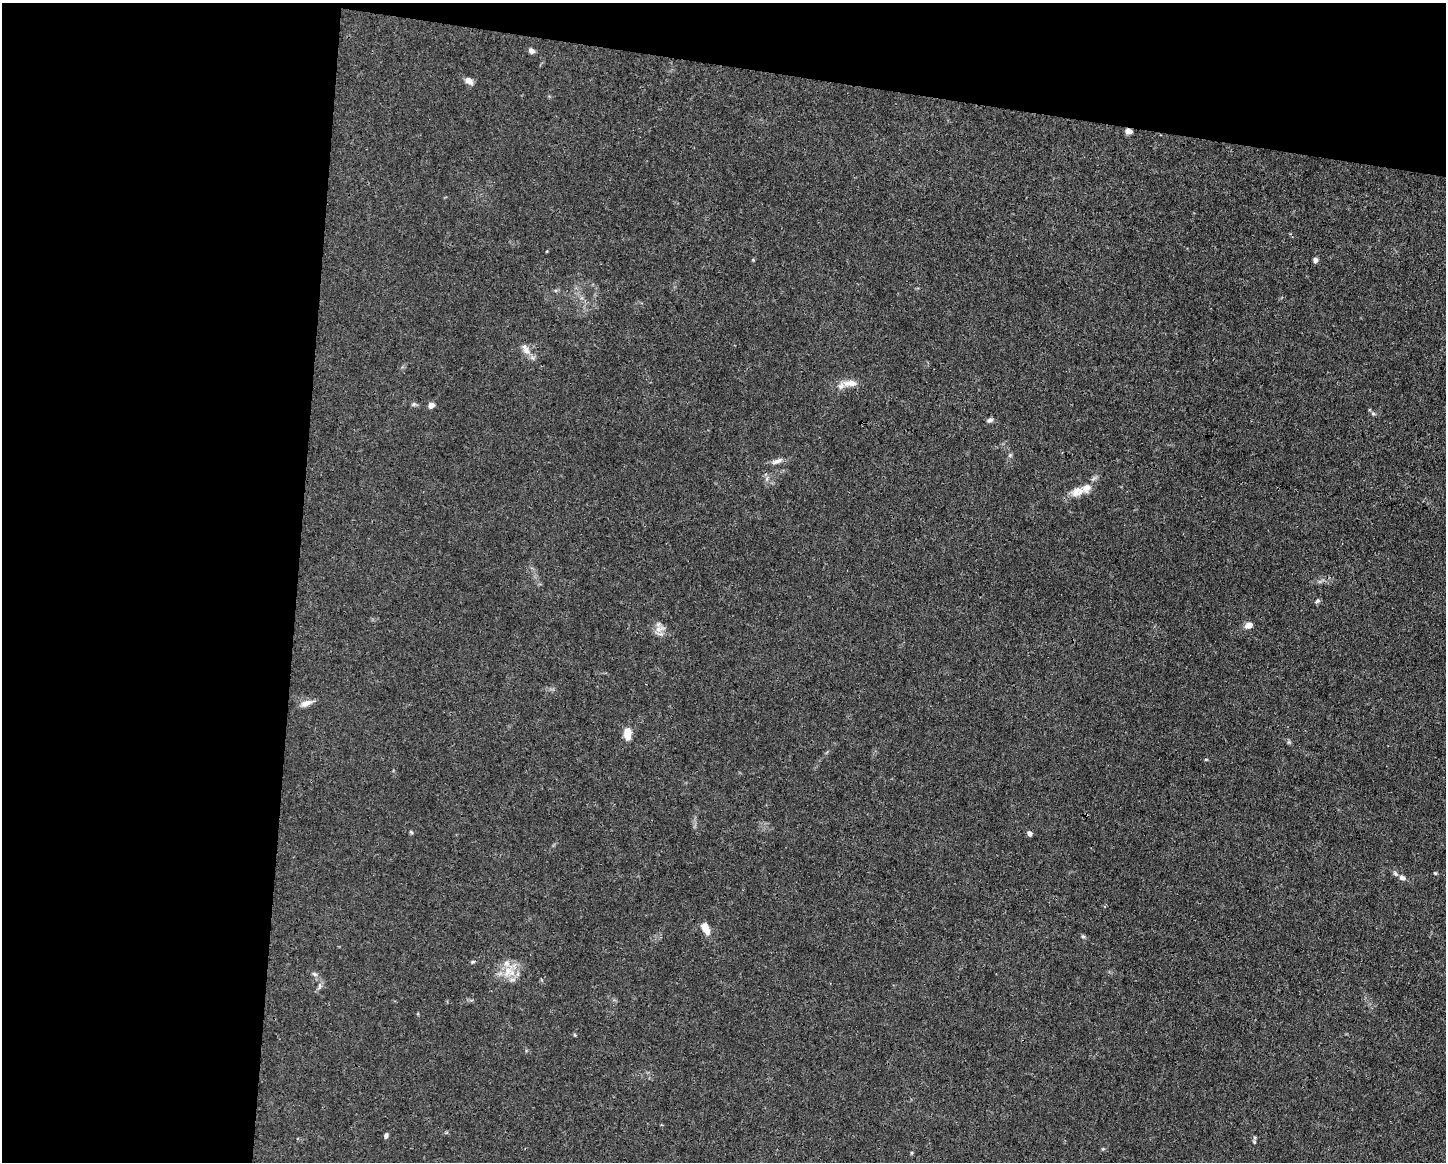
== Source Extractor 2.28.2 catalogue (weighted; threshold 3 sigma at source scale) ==
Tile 1 of 3 x 4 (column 1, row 1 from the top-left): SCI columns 112-1555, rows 3479-4638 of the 4666 x 4638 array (HDU 1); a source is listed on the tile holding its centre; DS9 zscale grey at full resolution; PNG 1448 x 1164 px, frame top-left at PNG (2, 3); no overlay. Shown black and unused: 26% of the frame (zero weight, under 3 of 4 exposures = <1% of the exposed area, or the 3 px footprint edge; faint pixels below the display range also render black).
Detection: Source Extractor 2.28.2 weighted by HDU 2 'WHT'; one run over the whole footprint, this tile lists its part. Background 0.0154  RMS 0.0025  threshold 0.0113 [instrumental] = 3 sigma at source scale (4.5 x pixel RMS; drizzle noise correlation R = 1.50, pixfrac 1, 0.05/0.05 arcsec/px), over >= 5 px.
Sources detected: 32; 2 inside a brighter listed object's ellipse — not listed separately; the other 30 listed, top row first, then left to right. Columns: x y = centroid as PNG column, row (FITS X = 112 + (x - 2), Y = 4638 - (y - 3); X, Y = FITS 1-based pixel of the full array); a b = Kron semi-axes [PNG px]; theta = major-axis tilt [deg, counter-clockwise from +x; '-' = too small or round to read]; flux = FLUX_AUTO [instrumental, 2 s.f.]
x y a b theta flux
531 51 7 6 - 0.88
469 81 9 6 -34 1.7
1129 131 7 5 2 1
1315 260 5 5 - 0.86
526 350 17 8 -58 1.9
850 383 21 9 2 2.7
431 405 6 6 - 1.3
1373 413 7 5 -66 0.5
990 420 8 6 29 0.75
1010 455 7 4 72 0.41
777 461 16 6 20 1.3
1077 492 20 11 18 2.9
1317 601 7 5 18 0.47
1249 625 8 6 26 1.6
660 629 16 8 10 1.8
306 703 16 7 20 1.7
627 733 13 8 88 3.1
1206 759 5 3 - 0.25
411 832 6 3 -45 0.28
1029 833 5 5 - 1
1435 873 4 4 - 0.28
1402 878 9 6 -26 1
705 928 13 7 -63 2.8
1083 936 6 4 -1 0.36
472 962 6 3 71 0.29
508 971 21 11 56 4.3
314 974 9 5 -27 0.59
319 986 10 4 -90 0.69
575 1035 5 3 - 0.23
386 1136 7 4 79 0.56
Overlapping masked pixels (flux is a lower limit): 1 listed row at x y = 1129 131